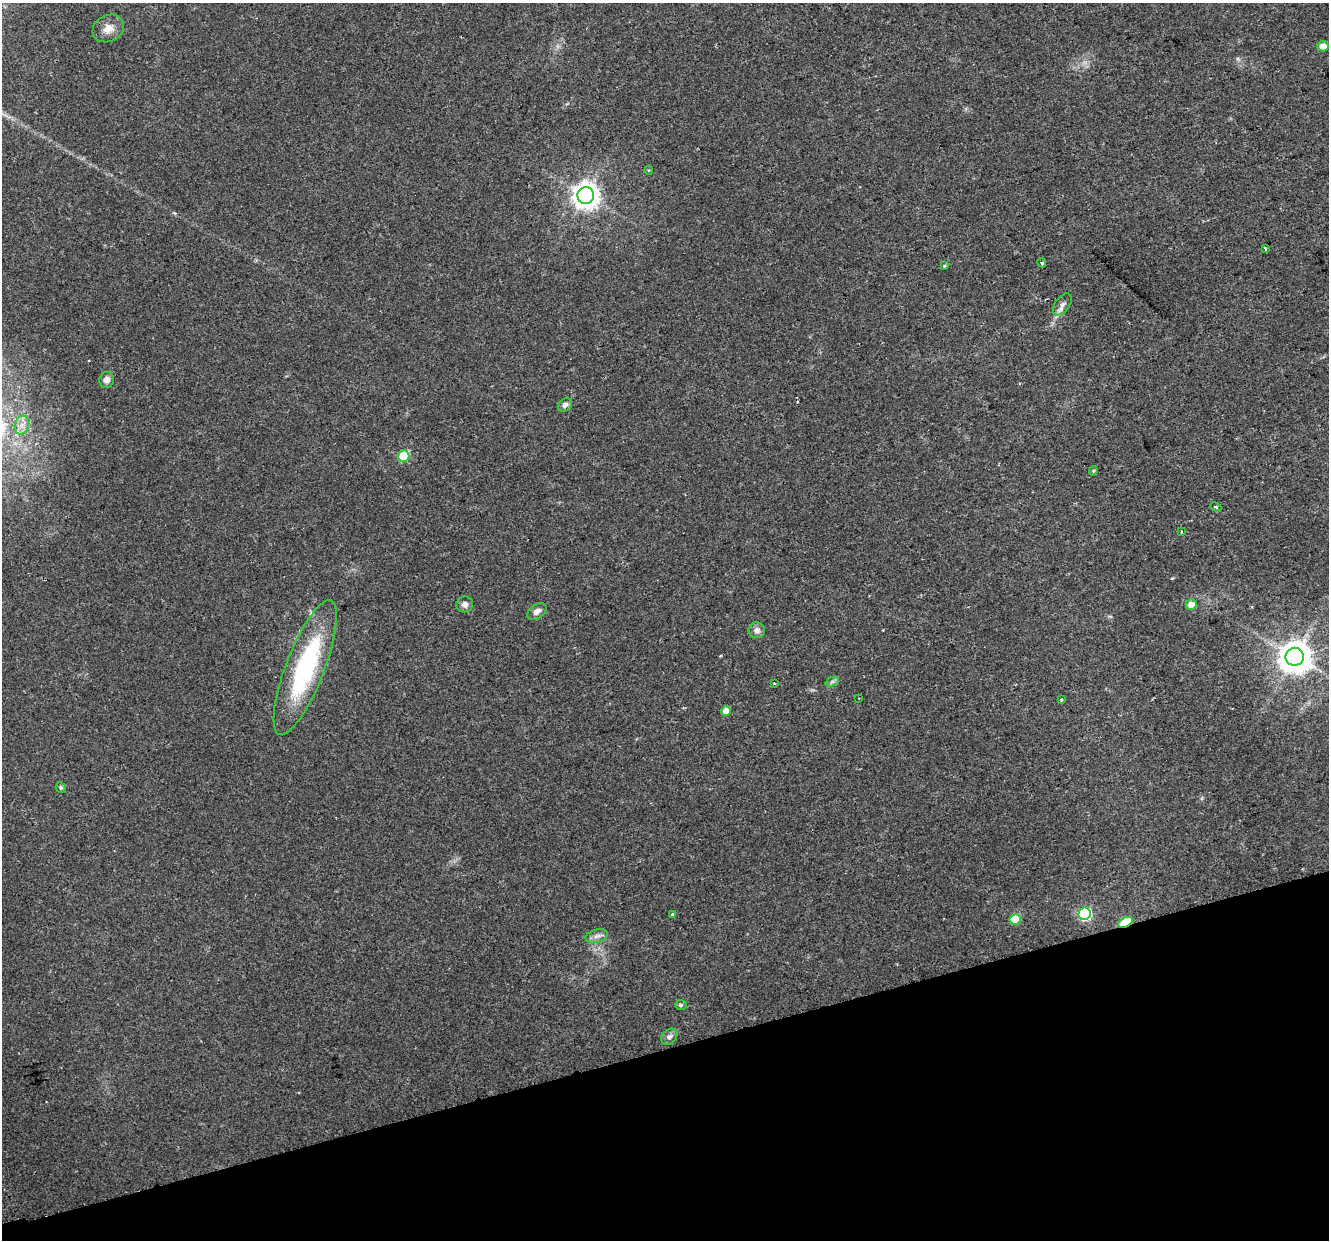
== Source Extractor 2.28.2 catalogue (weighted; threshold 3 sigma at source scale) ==
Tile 14 of 4 x 4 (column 2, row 4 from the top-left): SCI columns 1384-2710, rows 79-1316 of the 5422 x 5159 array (HDU 1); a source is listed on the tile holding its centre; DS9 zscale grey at full resolution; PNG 1331 x 1242 px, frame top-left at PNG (2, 3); each listed source drawn as its Kron ellipse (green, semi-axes under 4 px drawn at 4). Shown black and unused: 15% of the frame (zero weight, under 2 of 3 exposures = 3% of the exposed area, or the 3 px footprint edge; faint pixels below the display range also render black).
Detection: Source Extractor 2.28.2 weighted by HDU 2 'WHT'; one run over the whole footprint, this tile lists its part. Background 0.0356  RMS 0.005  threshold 0.0226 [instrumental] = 3 sigma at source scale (4.5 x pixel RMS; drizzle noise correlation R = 1.50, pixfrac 1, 0.0396/0.0396 arcsec/px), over >= 5 px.
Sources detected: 35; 1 cosmic-ray / hot-pixel residue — neither listed nor drawn; the other 34 listed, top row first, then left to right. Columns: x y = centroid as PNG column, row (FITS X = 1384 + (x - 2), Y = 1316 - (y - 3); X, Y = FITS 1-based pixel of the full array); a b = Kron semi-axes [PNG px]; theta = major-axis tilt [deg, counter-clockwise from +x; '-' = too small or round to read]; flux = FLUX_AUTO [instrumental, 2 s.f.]
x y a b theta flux
108 28 16 13 28 5.2
1323 46 5 5 - 3.4
649 170 4 3 - 0.42
586 195 8 8 - 530
1265 249 4 3 - 1.1
1042 263 4 3 - 0.88
944 266 4 3 - 0.52
1062 304 12 7 54 2.3
107 380 8 7 - 2.3
565 405 8 6 37 1.9
22 425 9 7 76 3.1
404 456 6 5 - 24
1093 471 4 4 - 0.54
1216 507 6 3 -24 0.66
1181 532 3 3 - 0.65
465 604 8 8 - 2
1191 604 5 5 - 5.1
537 611 11 7 35 2.4
757 630 8 8 - 2.3
1295 657 9 9 - 880
305 667 72 19 69 70
832 682 7 4 19 1.1
774 684 3 3 - 1.1
859 698 2 2 - 0.28
1061 700 3 2 - 0.66
726 711 5 4 - 6.3
61 788 5 5 - 0.96
673 914 3 3 - 1.3
1085 914 6 6 - 65
1015 919 5 5 - 15
1126 922 8 4 26 31
597 936 11 6 15 2.2
681 1005 6 5 - 0.76
669 1037 9 7 42 1.7
Overlapping masked pixels (flux is a lower limit): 1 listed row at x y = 1126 922